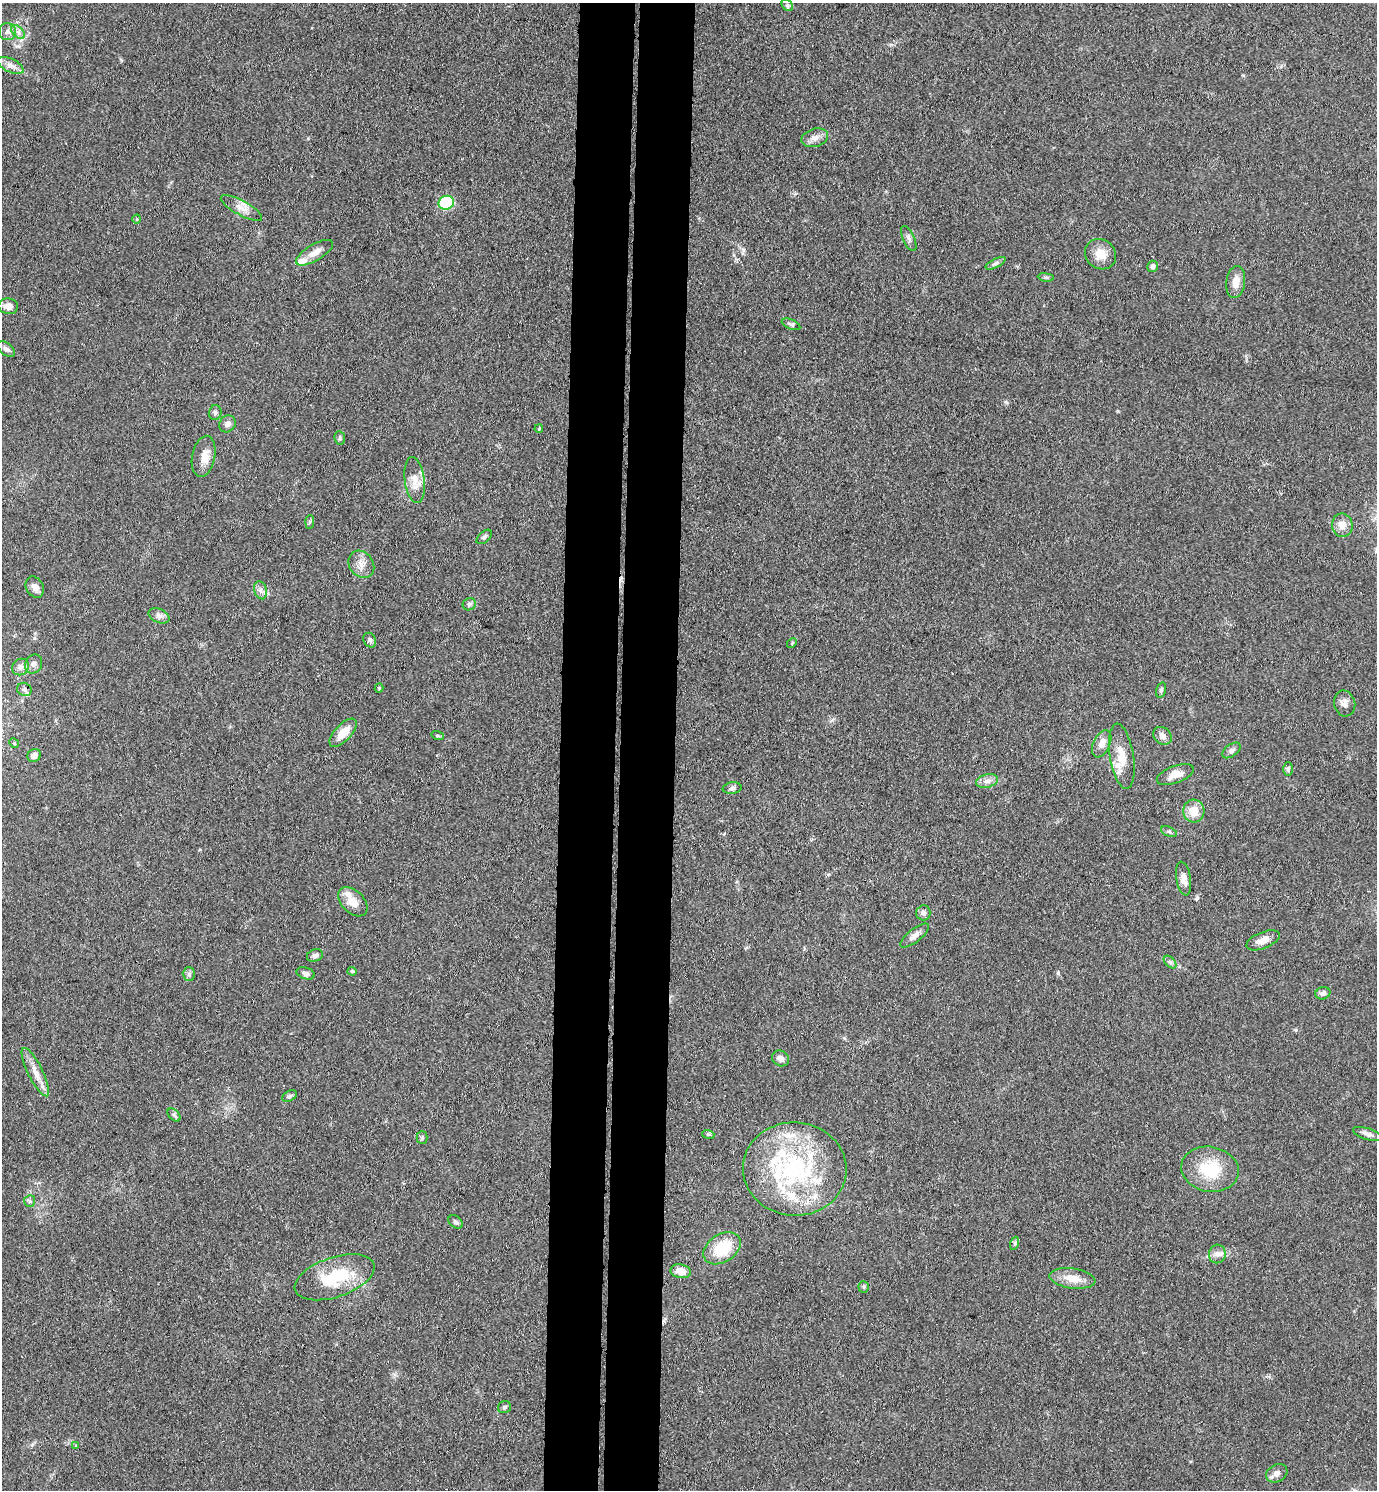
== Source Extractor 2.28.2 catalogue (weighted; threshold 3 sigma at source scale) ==
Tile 5 of 3 x 3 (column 2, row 2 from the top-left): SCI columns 1643-3017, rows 1496-2983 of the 4553 x 4479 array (HDU 1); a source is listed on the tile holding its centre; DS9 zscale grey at full resolution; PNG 1379 x 1492 px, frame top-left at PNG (2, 3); each listed source drawn as its Kron ellipse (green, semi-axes under 4 px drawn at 4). Shown black and unused: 8% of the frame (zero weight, under 3 of 4 exposures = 5% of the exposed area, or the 3 px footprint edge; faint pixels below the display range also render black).
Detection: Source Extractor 2.28.2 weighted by HDU 2 'WHT'; one run over the whole footprint, this tile lists its part. Background 0.14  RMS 0.0073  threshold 0.0327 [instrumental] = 3 sigma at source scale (4.5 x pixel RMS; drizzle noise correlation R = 1.50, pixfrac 1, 0.05/0.05 arcsec/px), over >= 5 px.
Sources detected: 94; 8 inside a brighter listed object's ellipse — not listed separately; the other 86 listed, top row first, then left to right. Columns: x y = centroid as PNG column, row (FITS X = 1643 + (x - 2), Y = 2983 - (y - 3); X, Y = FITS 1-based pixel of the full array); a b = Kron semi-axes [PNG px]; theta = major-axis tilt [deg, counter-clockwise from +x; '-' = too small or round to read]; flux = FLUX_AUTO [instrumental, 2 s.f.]
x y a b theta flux
787 5 6 5 - 1.4
7 32 8 8 - 3
18 32 8 5 -45 2.5
11 65 14 6 -26 4.6
815 138 13 9 16 4.8
446 203 8 7 - 43
241 208 23 7 -29 6.1
137 219 4 3 - 0.58
909 238 13 6 -66 2.9
315 253 21 8 31 7.1
1100 254 16 14 -36 10
996 263 11 4 27 2
1152 266 6 5 - 2.3
1046 277 8 4 -8 1.3
1236 282 16 9 82 7.8
8 306 10 8 -9 5.2
791 324 10 5 -23 1.6
6 349 10 6 -38 2.4
215 412 7 6 - 2
227 424 9 7 47 3.4
539 429 4 3 - 0.9
340 438 7 5 -79 1.3
204 456 21 11 78 8.2
415 480 23 10 -83 8.5
310 522 7 4 87 1.2
1342 525 12 10 -82 7.2
484 537 9 5 41 1.8
361 564 14 12 -53 6.4
35 587 11 8 -60 4.6
260 590 9 6 -73 3
469 604 7 6 - 1.7
159 616 11 7 -23 3.1
370 640 7 6 - 1.7
792 643 5 4 - 0.8
34 664 10 8 58 3.5
21 667 9 8 - 3.3
379 688 4 4 - 0.71
24 689 7 6 - 2.6
1161 690 8 4 74 1.5
1345 703 13 10 -76 4.2
343 733 18 8 46 9.9
438 736 6 4 -17 0.93
1162 736 10 8 -40 3.8
14 743 5 4 - 0.8
1102 744 14 8 65 5.7
1232 750 10 6 36 2.4
34 755 7 6 - 4.2
1122 756 33 12 -81 13
1288 769 7 4 -90 1.2
1175 774 19 8 20 6.8
987 781 11 6 15 3.5
732 788 9 5 8 2
1194 811 11 10 - 11
1169 832 8 4 -23 1.4
1184 878 17 7 -80 4.8
353 902 17 11 -44 9.6
923 913 7 7 - 2.6
915 936 17 6 38 4.2
1263 940 17 8 22 5.8
315 956 8 6 22 2.1
1170 962 7 4 -44 1.6
352 971 4 4 - 0.78
306 973 9 6 -18 2.1
189 974 6 6 - 1.6
1323 993 7 6 - 2.6
780 1058 9 7 -36 3.6
35 1072 27 7 -64 8.2
290 1096 7 5 28 1.5
174 1115 8 4 -46 1.7
708 1134 6 4 -17 1
1367 1134 15 5 -18 3.3
422 1137 6 5 - 1.3
795 1169 52 46 -4 110
1210 1169 29 22 -10 30
30 1201 6 5 - 1.4
456 1222 8 5 -38 1.7
1015 1243 7 4 72 1.1
722 1248 20 14 33 24
1217 1254 9 8 - 3.7
681 1271 10 7 -11 6.8
335 1277 42 20 19 36
1072 1278 23 10 -8 11
864 1287 6 5 - 1.1
504 1407 7 6 - 1.6
75 1446 3 3 - 2
1277 1473 11 8 29 4.2
Overlapping masked pixels (flux is a lower limit): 1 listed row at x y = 24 689
Unlisted compact peaks at least as high as the median listed source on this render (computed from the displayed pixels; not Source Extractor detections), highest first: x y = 1058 973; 1006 402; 743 250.